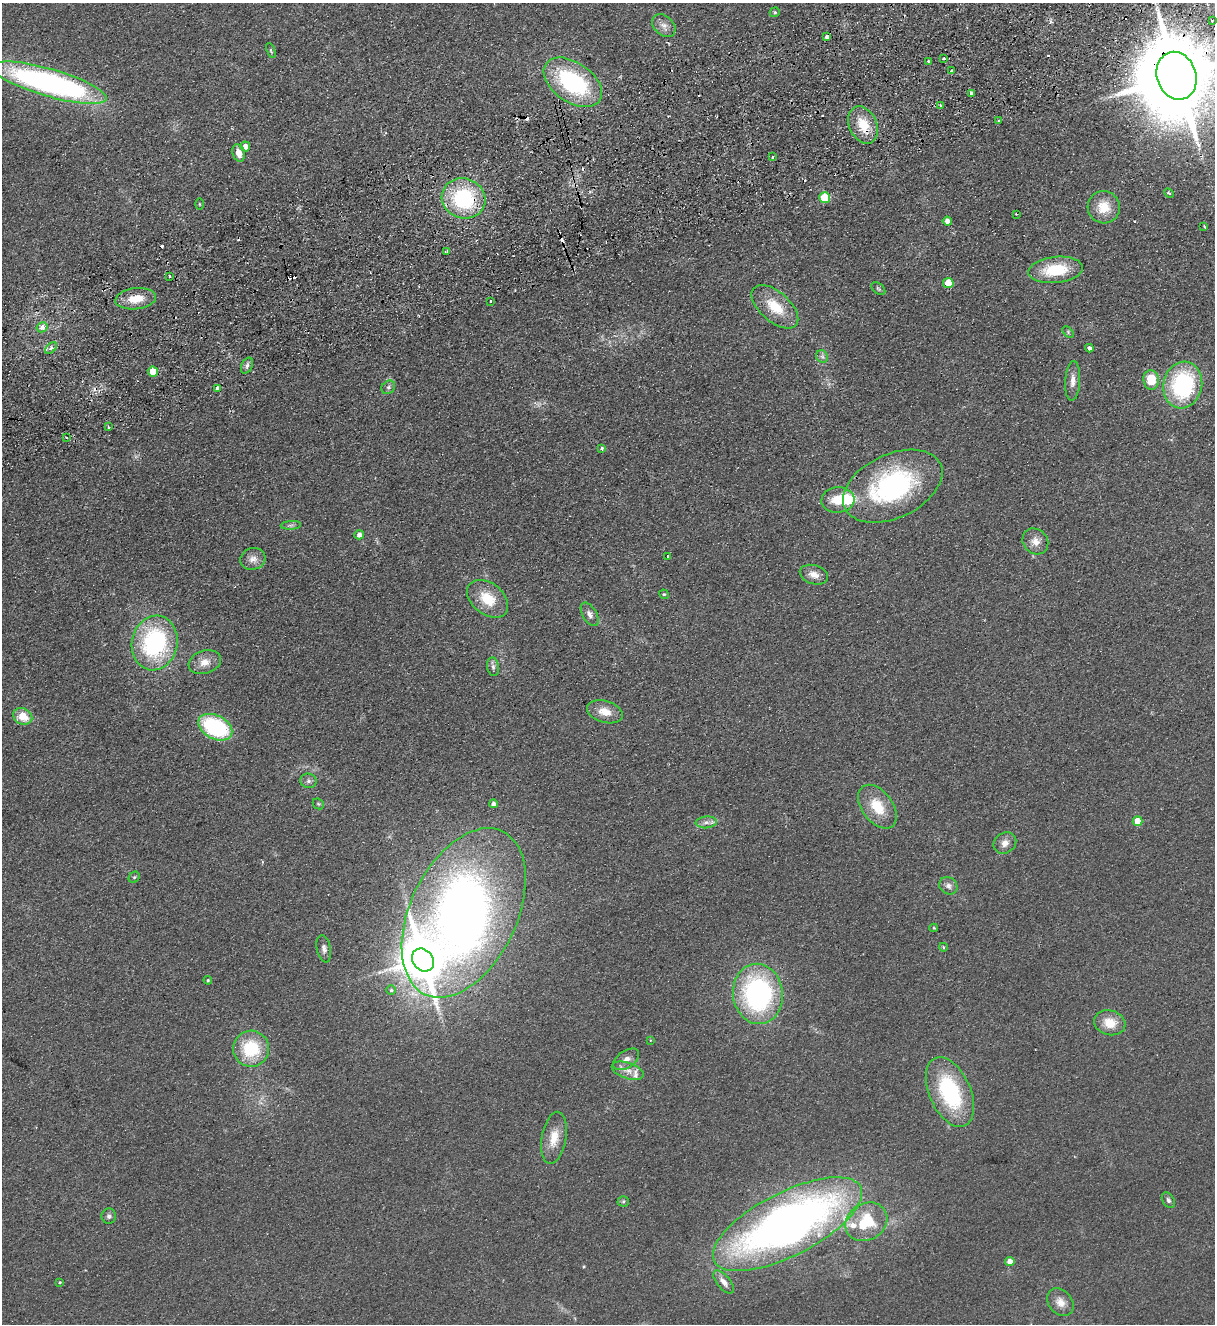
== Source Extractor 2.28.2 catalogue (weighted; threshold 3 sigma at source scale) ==
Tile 10 of 4 x 4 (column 2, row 3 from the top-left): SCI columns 1506-2718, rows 1379-2700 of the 5314 x 5400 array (HDU 1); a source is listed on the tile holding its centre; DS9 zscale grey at full resolution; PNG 1217 x 1326 px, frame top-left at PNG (2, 3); each listed source drawn as its Kron ellipse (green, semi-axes under 4 px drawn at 4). Shown black and unused: <1% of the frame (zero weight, under 2 of 3 exposures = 3% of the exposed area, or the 3 px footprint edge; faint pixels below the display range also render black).
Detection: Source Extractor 2.28.2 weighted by HDU 2 'WHT'; one run over the whole footprint, this tile lists its part. Background 0.0777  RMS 0.01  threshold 0.0467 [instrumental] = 3 sigma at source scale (4.5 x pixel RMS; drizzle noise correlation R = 1.50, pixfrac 1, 0.05/0.05 arcsec/px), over >= 5 px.
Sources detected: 114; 12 cosmic-ray / hot-pixel residue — neither listed nor drawn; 3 inside a brighter listed object's ellipse — not listed separately; the other 99 listed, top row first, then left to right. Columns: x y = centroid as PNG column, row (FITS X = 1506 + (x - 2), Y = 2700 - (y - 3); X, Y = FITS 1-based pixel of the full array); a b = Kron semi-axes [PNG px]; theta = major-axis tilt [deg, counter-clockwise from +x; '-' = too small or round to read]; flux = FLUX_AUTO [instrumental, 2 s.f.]
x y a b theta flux
775 12 5 4 - 1.7
1212 20 4 4 - 1.3
664 26 13 9 -43 6.6
827 37 4 3 - 8.2
271 51 8 4 -69 1.2
944 58 4 3 - 1.1
928 61 3 2 - 0.81
951 71 3 3 - 2.7
1177 76 24 19 -72 15000
573 82 33 20 -35 110
49 83 59 14 -16 310
971 93 3 3 - 4.6
941 105 3 2 - 1.3
999 121 3 3 - 2.3
863 125 19 14 -65 25
245 146 5 5 - 7.9
239 153 9 6 -73 9.6
772 157 4 3 - 5.9
1169 193 5 3 - 1.3
464 198 22 20 -22 92
825 198 5 5 - 46
199 204 5 3 - 0.94
1104 207 16 16 - 20
1016 214 3 2 - 0.95
947 221 4 4 - 5.9
1204 226 3 2 - 1.3
447 251 3 3 - 1.2
1055 270 27 13 6 43
169 276 3 3 - 4.4
948 283 5 5 - 24
878 289 8 5 -40 1.7
136 299 20 10 6 19
491 301 3 3 - 1.7
775 307 28 15 -42 30
42 327 5 5 - 6.4
1068 332 7 4 -47 1.7
51 348 7 4 46 2.4
1089 348 4 4 - 3.4
822 356 6 5 - 2.7
247 366 8 5 64 2.9
153 371 5 5 - 23
1151 380 9 7 -82 26
1073 381 20 7 87 7.7
1183 385 23 19 78 110
388 387 7 6 - 2.5
217 388 4 3 - 4.8
108 427 3 2 - 1.8
66 437 3 2 - 1.1
602 448 3 3 - 2.7
893 486 53 32 25 170
838 500 16 12 4 20
291 525 10 4 4 2.4
359 535 5 4 - 4.4
1035 541 14 12 -46 9.1
668 556 3 3 - 2.5
253 559 13 10 18 7.1
814 575 14 9 -17 8.9
664 594 5 4 - 1.2
488 599 23 15 -38 27
590 614 13 7 -59 5.3
155 643 27 23 77 130
205 662 16 11 18 11
493 667 9 6 -80 3.2
605 712 18 10 -17 14
23 716 10 8 -25 16
215 727 18 12 -27 100
308 781 8 7 - 3.1
318 804 6 5 - 1.4
494 804 4 4 - 4.3
877 807 25 15 -53 27
1138 821 5 5 - 20
706 822 10 6 4 4.3
1005 843 12 10 34 7.1
134 877 6 5 - 1.5
948 886 9 8 - 4.5
464 913 90 53 64 920
934 928 4 4 - 1
943 947 4 3 - 1.1
324 949 14 7 -79 4.6
423 960 12 10 -50 4500
208 980 4 4 - 1.1
391 990 5 5 - 1.7
758 994 30 25 -83 190
1110 1023 16 12 -15 18
650 1040 4 3 - 0.99
251 1049 18 18 - 49
626 1059 14 8 34 7.7
628 1071 16 8 -18 8.7
950 1092 37 20 -66 98
554 1138 26 12 80 18
1168 1200 9 5 -57 2.6
623 1201 5 5 - 1.5
109 1216 7 7 - 3.2
866 1222 22 18 32 45
787 1224 82 32 27 690
1010 1262 4 4 - 10
60 1282 4 3 - 1
724 1282 14 6 -50 6.7
1060 1302 15 11 -51 10
Overlapping masked pixels (flux is a lower limit): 3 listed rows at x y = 1177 76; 863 125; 464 198
Isophote crosses this tile's border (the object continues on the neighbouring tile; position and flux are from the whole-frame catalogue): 1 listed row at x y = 1177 76